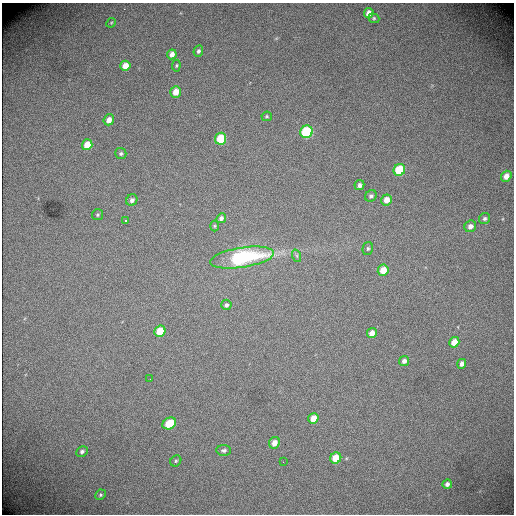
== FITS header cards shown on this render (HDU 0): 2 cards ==
NAXIS1  =                  512 /fastest changing axis
NAXIS2  =                  512 /next to fastest changing axis

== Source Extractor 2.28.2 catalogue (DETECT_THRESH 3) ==
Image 512 x 512 px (HDU 0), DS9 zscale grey, 1 PNG px = 1 image px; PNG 516 x 516 px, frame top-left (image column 1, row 512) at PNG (2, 3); each listed source drawn as its Kron ellipse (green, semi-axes under 4 px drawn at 4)
Background 2110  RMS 33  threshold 98.3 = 3 sigma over >= 5 px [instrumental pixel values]
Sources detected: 47; all 47 listed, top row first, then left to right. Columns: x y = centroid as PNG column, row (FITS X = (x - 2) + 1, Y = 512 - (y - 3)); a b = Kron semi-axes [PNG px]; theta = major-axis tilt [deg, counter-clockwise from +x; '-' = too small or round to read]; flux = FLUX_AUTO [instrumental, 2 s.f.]
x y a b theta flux
369 13 5 4 - 15000
374 18 6 4 -22 3300
111 23 5 4 - 2200
198 51 5 4 - 5200
172 54 5 4 - 12000
125 66 5 5 - 27000
176 66 6 4 83 2700
176 92 6 5 - 25000
267 116 5 4 - 2900
109 120 6 5 - 17000
306 132 6 6 - 190000
221 139 6 5 - 85000
87 145 5 5 - 35000
121 154 5 5 - 4500
399 170 6 5 - 95000
506 176 5 5 - 17000
359 185 5 5 - 8200
371 196 6 5 - 5100
132 200 6 5 - 7600
386 200 5 5 - 23000
98 215 5 5 - 3400
221 218 5 4 - 7400
485 219 6 5 - 5200
125 220 3 2 - 2900
214 226 5 3 - 2500
470 226 6 5 - 12000
368 248 7 5 76 4200
297 256 6 4 -72 3700
242 258 32 10 9 250000
383 270 6 5 - 31000
226 305 5 5 - 5500
160 331 6 5 - 54000
372 333 5 4 - 16000
454 342 5 5 - 29000
404 361 5 5 - 9300
462 364 5 4 - 10000
150 379 2 2 - 1100
313 418 5 5 - 29000
169 423 7 5 31 59000
274 443 6 5 - 18000
224 450 7 5 -4 5200
82 452 6 5 - 5400
336 458 6 5 - 52000
176 461 6 5 - 3500
283 462 2 2 - 1400
447 484 5 4 - 7500
100 495 5 5 - 3700